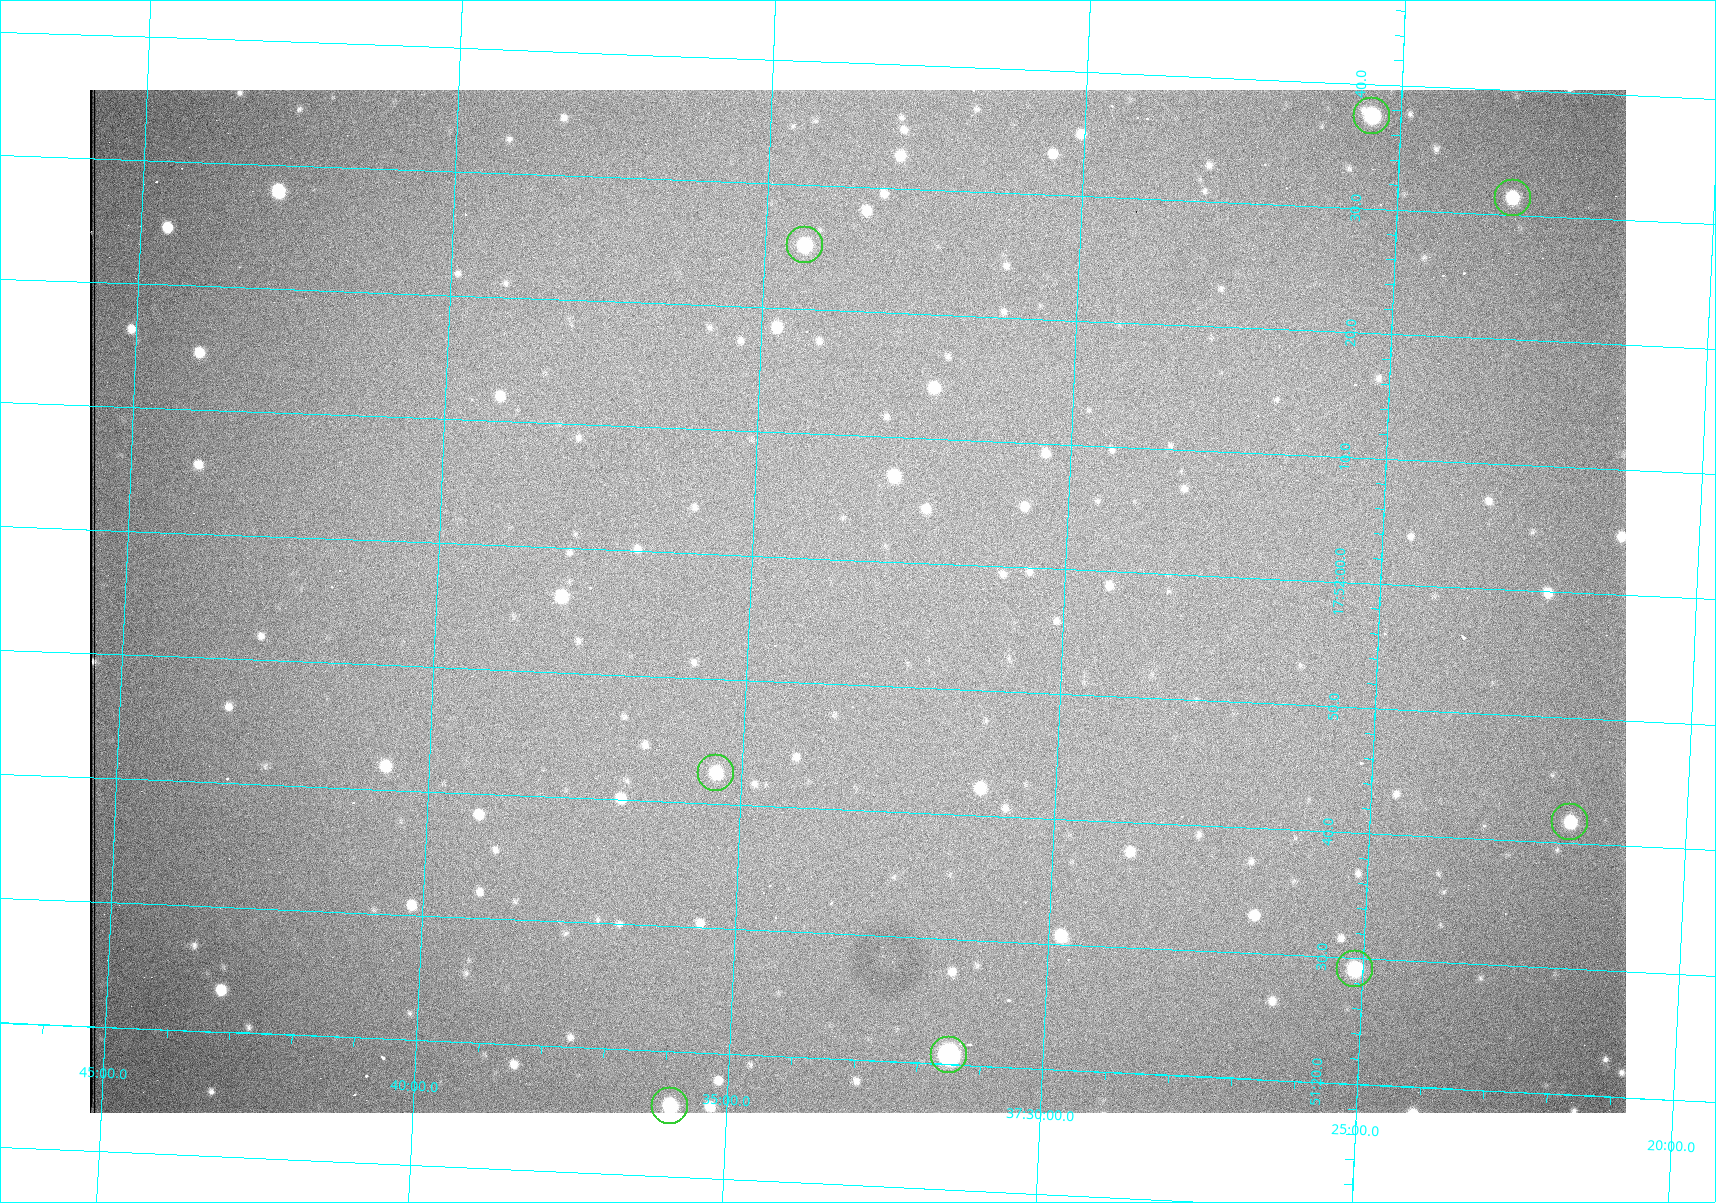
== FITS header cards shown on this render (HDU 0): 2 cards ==
NAXIS1  =                 1536 /fastest changing axis
NAXIS2  =                 1023 /next to fastest changing axis

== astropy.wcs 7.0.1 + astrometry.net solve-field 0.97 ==
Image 1536 x 1023 px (HDU 0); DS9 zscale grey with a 90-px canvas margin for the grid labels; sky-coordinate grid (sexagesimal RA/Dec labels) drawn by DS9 from the SOLVED WCS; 8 Tycho-2 reference stars matched to detected sources circled (green)
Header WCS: RA---TAN/DEC--TAN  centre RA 17:51:57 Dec +37:33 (267.99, +37.55 deg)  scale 0.959 arcsec/px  FOV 24.5' x 16.3'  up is +87 deg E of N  parity flipped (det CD > 0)
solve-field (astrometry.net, Tycho-2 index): VERIFIED the header's WCS against the Tycho-2 star catalogue (8 matches, 0 conflicts) and refined it, rather than solving blind
Solved WCS: RA---TAN-SIP/DEC--TAN-SIP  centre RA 17:51:57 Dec +37:33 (267.99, +37.55 deg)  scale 0.956 arcsec/px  FOV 24.5' x 16.3'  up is +87 deg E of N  parity flipped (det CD > 0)
The solver's refit moves the header's centre by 1.1 arcsec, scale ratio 0.997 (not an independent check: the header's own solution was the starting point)
Tycho-2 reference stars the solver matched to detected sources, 8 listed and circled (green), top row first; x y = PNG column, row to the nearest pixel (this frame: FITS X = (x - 90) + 1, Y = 1023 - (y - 90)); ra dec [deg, ICRS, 3 dp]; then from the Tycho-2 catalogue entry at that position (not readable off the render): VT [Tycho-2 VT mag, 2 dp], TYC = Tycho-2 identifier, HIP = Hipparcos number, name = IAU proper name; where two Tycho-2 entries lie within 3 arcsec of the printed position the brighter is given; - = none
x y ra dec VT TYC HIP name
1372 116 268.156 +37.424 11.25 2620-712-1 - -
1513 198 268.131 +37.386 12.62 2620-526-1 - -
805 245 268.105 +37.573 11.82 3089-995-1 - -
716 773 267.927 +37.590 11.84 3089-1137-1 - -
1570 822 267.924 +37.364 11.94 2620-391-1 - -
1355 969 267.871 +37.419 11.35 2620-812-1 - -
949 1055 267.836 +37.525 9.96 3089-889-1 - -
670 1106 267.815 +37.598 11.54 3089-1081-1 - -